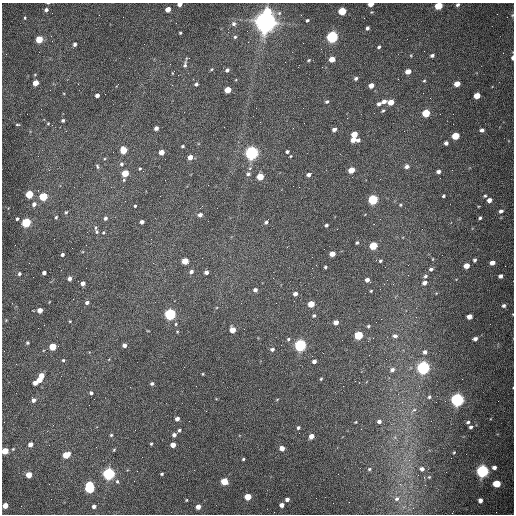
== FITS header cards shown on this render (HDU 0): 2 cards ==
NAXIS1  =                  512 /fastest changing axis
NAXIS2  =                  512 /next to fastest changing axis

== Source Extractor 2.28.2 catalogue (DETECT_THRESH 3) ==
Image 512 x 512 px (HDU 0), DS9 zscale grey, 1 PNG px = 1 image px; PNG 516 x 516 px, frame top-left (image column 1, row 512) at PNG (2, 3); no overlay
Background 1560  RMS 24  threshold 71.4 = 3 sigma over >= 5 px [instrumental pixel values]
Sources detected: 204; all 204 listed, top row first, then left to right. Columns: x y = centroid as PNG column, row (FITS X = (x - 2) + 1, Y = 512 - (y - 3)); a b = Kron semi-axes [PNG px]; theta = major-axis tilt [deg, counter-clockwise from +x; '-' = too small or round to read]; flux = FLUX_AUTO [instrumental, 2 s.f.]
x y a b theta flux
48 3 4 2 - 1.2e+03
180 4 4 3 - 9.0e+03
371 4 4 3 - 1.8e+04
457 5 4 3 - 3.1e+03
438 6 5 4 - 6.0e+04
168 9 4 4 - 1.5e+04
46 10 4 4 - 4.0e+03
268 11 6 5 - 5.3e+04
342 11 5 4 - 6.9e+04
512 15 5 4 - 1.7e+03
25 18 4 3 - 1.5e+03
307 20 3 3 - 2.1e+03
265 22 8 7 - 2.0e+06
234 24 7 6 - 4.6e+03
367 28 4 3 - 3.8e+03
180 33 3 2 - 1.6e+03
51 36 3 2 - 1.5e+03
235 37 5 5 - 2.5e+03
332 37 5 5 - 3.5e+05
39 39 5 4 - 4.4e+04
75 44 4 4 - 4.2e+03
379 47 4 3 - 2.6e+03
321 49 2 2 - 7.7e+02
432 55 4 3 - 3.7e+03
512 58 5 3 - 6.1e+03
332 59 5 4 - 2.2e+04
309 60 5 3 - 1.7e+03
185 64 11 5 77 4.7e+03
212 69 5 3 - 1.6e+03
227 70 4 4 - 4.2e+03
408 71 5 4 - 1.4e+04
172 73 5 3 - 1.1e+03
356 78 4 4 - 3.2e+03
424 81 4 3 - 1.5e+03
35 83 4 4 - 2.4e+04
196 84 4 4 - 3.2e+03
457 84 5 4 - 1.8e+04
371 85 4 4 - 1.2e+04
228 90 5 4 - 3.4e+04
105 94 2 2 - 7.2e+02
97 95 4 4 - 7.6e+03
477 96 5 4 - 2.6e+04
327 101 4 4 - 2.6e+03
384 101 6 4 22 7.3e+03
390 102 5 4 - 2.2e+04
379 104 5 4 - 4.3e+03
383 111 4 3 - 2.2e+03
426 113 5 4 - 6.6e+04
63 120 4 3 - 2.9e+03
48 123 4 3 - 1.4e+03
17 124 4 2 - 1.5e+03
156 128 4 4 - 6.0e+03
293 128 2 2 - 8.2e+02
334 129 4 4 - 6.2e+03
482 130 4 4 - 5.4e+03
354 134 5 4 - 2.6e+04
455 136 5 4 - 4.8e+04
353 140 5 4 - 1.3e+04
358 140 5 4 - 4.8e+03
446 143 4 4 - 5.2e+03
182 146 3 3 - 2.1e+03
123 150 5 4 - 4.5e+04
161 152 4 4 - 1.5e+04
287 152 4 3 - 3.2e+03
251 153 5 5 - 6.7e+05
291 156 3 3 - 1.2e+03
190 157 4 4 - 1.3e+04
121 164 5 5 - 3.5e+03
97 166 7 4 -71 2.5e+03
407 166 5 5 - 5.4e+03
140 169 5 4 - 1.9e+03
351 170 5 4 - 2.9e+04
438 172 4 3 - 5.3e+03
125 173 5 4 - 4.1e+04
248 174 6 5 - 4.2e+03
309 174 5 4 - 4.6e+03
260 177 5 4 - 3.7e+04
29 194 5 4 - 7.0e+04
443 196 3 3 - 2.5e+03
485 196 5 4 - 2.0e+03
43 197 5 4 - 8.2e+04
373 200 5 5 - 1.7e+05
489 200 5 4 - 9.0e+03
34 204 5 5 - 6.6e+03
400 205 4 4 - 1.5e+03
135 206 3 3 - 2.2e+03
501 211 6 5 - 5.1e+03
66 212 5 4 - 2.2e+03
200 215 5 4 - 5.8e+03
56 217 4 3 - 1.9e+03
105 218 5 4 - 4.0e+03
480 218 3 3 - 2.6e+03
17 219 3 3 - 2.4e+03
142 222 4 4 - 5.7e+03
266 222 5 4 - 3.9e+03
26 223 5 4 - 1.4e+05
326 225 4 3 - 3.1e+03
97 232 8 5 -69 4.3e+03
103 232 5 4 - 1.9e+03
357 243 4 3 - 2.4e+03
373 246 5 4 - 6.7e+04
332 254 5 4 - 1.6e+04
62 255 4 3 - 3.8e+03
475 260 4 4 - 3.0e+03
185 261 5 4 - 3.5e+04
380 261 4 4 - 2.4e+03
492 263 5 4 - 1.1e+04
466 266 5 4 - 1.9e+04
325 267 3 3 - 2.2e+03
431 269 5 4 - 3.6e+03
191 272 5 4 - 4.5e+03
206 272 4 4 - 6.3e+03
44 273 4 3 - 5.5e+03
19 274 4 4 - 2.9e+03
425 276 5 4 - 3.0e+03
500 276 5 4 - 5.4e+03
70 279 4 4 - 7.0e+03
367 280 4 4 - 6.5e+03
83 283 4 4 - 6.3e+03
424 283 5 4 - 6.6e+03
255 290 5 4 - 5.3e+03
371 291 3 2 - 1.4e+03
295 294 4 4 - 7.4e+03
87 303 5 4 - 4.8e+03
276 303 2 2 - 9.3e+02
311 304 5 4 - 3.1e+04
504 306 5 5 - 3.8e+03
40 310 4 4 - 1.4e+04
170 314 5 5 - 3.5e+05
314 315 5 4 - 2.4e+03
469 316 5 4 - 1.2e+04
381 319 2 2 - 8.0e+02
70 321 3 3 - 1.5e+03
336 322 4 4 - 1.1e+04
176 324 4 4 - 1.7e+03
368 326 4 3 - 2.0e+03
232 330 5 4 - 2.3e+04
358 335 5 4 - 1.1e+05
395 336 7 5 -8 3.7e+03
288 339 4 4 - 2.1e+03
475 339 4 4 - 5.6e+03
27 343 4 3 - 2.5e+03
124 345 4 4 - 5.7e+03
300 345 5 5 - 4.2e+05
52 347 5 4 - 5.0e+04
272 349 5 4 - 3.7e+03
425 352 5 5 - 4.6e+03
63 360 4 4 - 1.9e+03
314 361 4 3 - 6.0e+03
423 368 5 5 - 5.7e+05
392 370 5 5 - 5.3e+03
203 374 4 2 - 1.2e+03
41 376 5 4 - 1.7e+04
321 379 3 3 - 1.5e+03
39 380 4 4 - 1.3e+04
35 383 4 4 - 9.3e+03
152 383 4 4 - 3.1e+03
91 393 4 4 - 3.1e+03
429 397 5 4 - 2.5e+03
33 400 5 4 - 6.3e+03
457 400 5 5 - 6.3e+05
414 410 6 4 27 3.1e+03
177 419 4 4 - 7.2e+03
379 421 4 4 - 5.8e+03
356 422 3 2 - 1.2e+03
468 422 4 4 - 2.8e+03
471 427 4 4 - 3.3e+03
298 428 4 4 - 2.9e+03
179 430 3 3 - 2.4e+03
111 435 4 4 - 2.0e+03
174 435 4 4 - 4.9e+03
311 436 4 4 - 1.3e+04
30 444 4 4 - 1.0e+04
151 444 3 3 - 1.8e+03
173 445 4 4 - 1.4e+04
282 448 4 4 - 1.3e+04
13 449 4 3 - 1.5e+03
114 450 4 3 - 1.7e+03
5 451 5 4 - 3.0e+04
454 452 4 3 - 1.4e+03
66 455 5 4 - 4.1e+04
243 459 3 3 - 1.8e+03
494 467 5 5 - 6.2e+03
369 469 4 4 - 1.9e+03
422 469 5 5 - 6.0e+03
482 471 5 5 - 4.9e+05
109 474 5 5 - 4.5e+05
162 474 3 3 - 2.2e+03
29 475 4 4 - 2.6e+04
117 481 5 4 - 2.9e+03
224 481 5 5 - 4.3e+04
400 484 5 4 - 2.4e+03
497 484 5 4 - 4.5e+04
90 487 7 5 -86 1.7e+05
248 497 5 4 - 3.3e+04
316 498 2 2 - 3.1e+03
287 499 4 3 - 6.0e+03
397 499 7 6 - 4.9e+03
187 500 3 2 - 1.6e+03
480 500 4 4 - 6.1e+03
281 505 4 4 - 8.4e+03
5 506 4 4 - 1.9e+04
94 506 4 4 - 6.5e+03
198 507 4 4 - 1.1e+04
At the frame edge (FLAGS 8, measured only in part): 9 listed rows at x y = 48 3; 180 4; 371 4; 457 5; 438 6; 512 15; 512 58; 5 451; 5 506